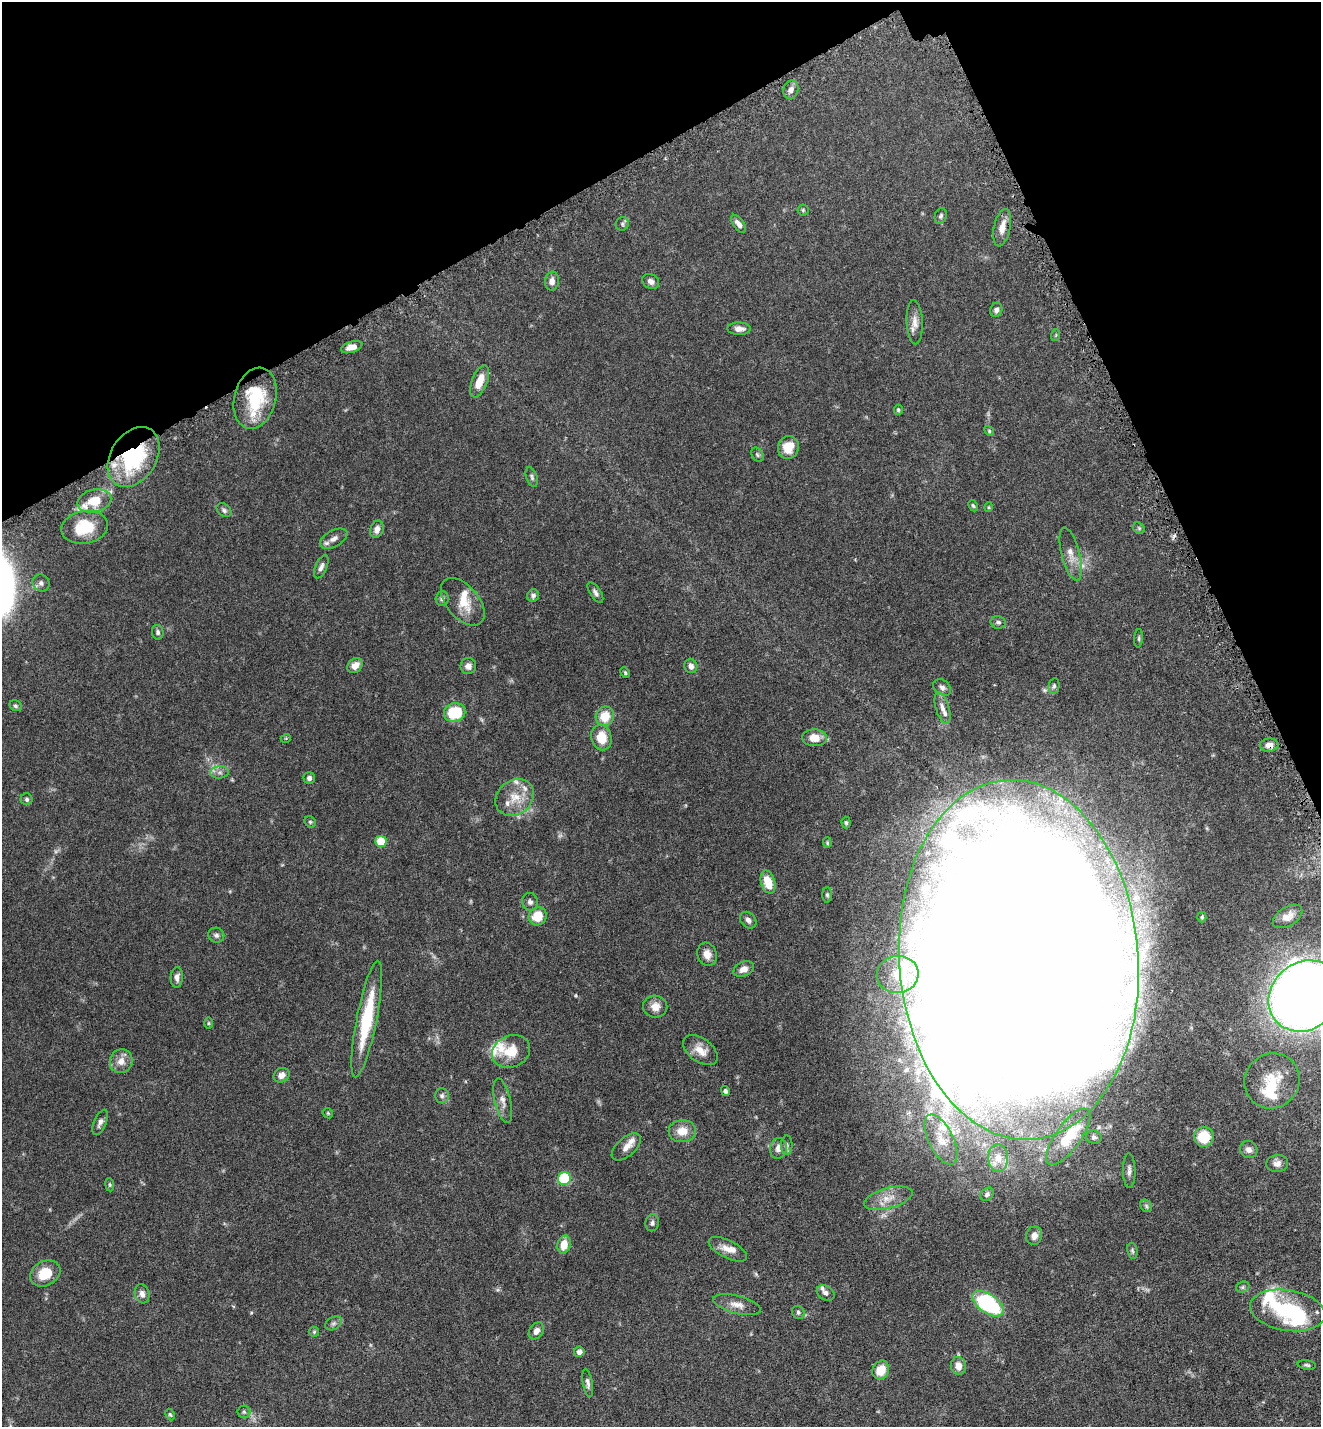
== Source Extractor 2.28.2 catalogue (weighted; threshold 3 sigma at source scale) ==
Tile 3 of 4 x 4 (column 3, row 1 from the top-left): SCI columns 2834-4152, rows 4339-5763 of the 5808 x 5823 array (HDU 1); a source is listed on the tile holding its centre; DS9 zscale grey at full resolution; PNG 1323 x 1429 px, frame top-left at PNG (2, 2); each listed source drawn as its Kron ellipse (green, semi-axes under 4 px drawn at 4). Shown black and unused: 21% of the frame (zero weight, under 5 of 9 exposures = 4% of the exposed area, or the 3 px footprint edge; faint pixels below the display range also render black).
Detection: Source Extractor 2.28.2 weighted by HDU 2 'WHT'; one run over the whole footprint, this tile lists its part. Background 0.0708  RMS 0.0023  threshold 0.00954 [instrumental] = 3 sigma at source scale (4.09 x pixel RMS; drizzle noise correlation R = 1.36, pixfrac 0.8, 0.05/0.05 arcsec/px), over >= 5 px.
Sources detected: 157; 4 too faint to see at this stretch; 7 inside a brighter object's white glare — neither listed nor drawn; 18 inside a brighter listed object's ellipse — not listed separately; the other 128 listed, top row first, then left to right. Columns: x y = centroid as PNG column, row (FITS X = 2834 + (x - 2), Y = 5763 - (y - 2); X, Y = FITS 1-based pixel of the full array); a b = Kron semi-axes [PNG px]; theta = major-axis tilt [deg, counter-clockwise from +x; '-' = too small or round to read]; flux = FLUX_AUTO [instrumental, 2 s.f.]
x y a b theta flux
791 90 9 7 69 1
803 210 5 5 - 0.29
941 216 8 6 71 0.46
622 224 7 6 - 0.42
738 224 10 5 -54 0.96
1002 228 19 8 78 2.2
552 281 9 7 80 1.2
651 281 9 7 -33 0.85
996 310 7 6 - 0.66
915 322 22 8 -87 1.7
739 329 12 6 -1 1.2
1056 335 6 3 72 0.2
352 347 11 5 16 1.5
480 381 17 7 69 3
255 398 31 21 75 10
898 410 5 4 - 0.29
989 431 5 4 - 0.25
788 447 11 10 - 3.5
757 455 8 5 -56 0.38
134 457 32 22 57 19
532 477 10 5 -71 0.51
94 501 17 11 14 4.3
973 506 6 4 -62 0.27
989 507 5 3 - 0.16
224 510 8 6 -39 0.51
85 527 23 16 10 6.9
1139 528 6 5 - 0.3
377 529 9 6 69 1.2
334 539 15 8 29 1.3
1071 554 27 9 -76 2.3
321 567 12 6 66 0.83
41 583 9 8 - 0.74
595 593 11 5 -56 0.69
533 595 6 6 - 0.51
442 599 7 6 - 0.53
463 602 28 16 -50 3.9
998 622 7 6 - 0.48
158 632 7 6 - 0.5
1139 638 9 3 86 0.32
355 666 8 6 44 1.7
468 666 8 7 - 1
691 666 7 6 - 0.98
625 673 6 4 -63 0.29
1054 686 8 5 80 0.45
942 687 10 7 -37 0.74
16 706 6 5 - 0.34
943 708 17 7 -74 1.3
455 712 11 9 17 8.6
605 716 10 9 - 4.1
601 737 13 10 -77 4.1
286 738 5 3 - 0.16
815 738 12 8 -2 2.7
1269 745 9 6 5 1.3
220 772 9 6 6 0.74
309 778 6 6 - 0.57
515 797 20 17 40 4.3
27 799 6 6 - 0.37
310 822 6 5 - 0.32
846 823 6 4 -88 0.32
381 841 6 5 - 4.5
827 843 5 4 - 0.24
768 882 12 7 -73 4.1
827 895 7 5 -89 0.37
530 902 9 8 - 0.73
538 916 9 8 - 4.3
1288 916 16 9 32 1.7
1202 917 5 4 - 0.31
748 920 9 7 -46 0.78
216 935 8 7 - 0.65
707 954 12 9 -73 1.6
1019 960 180 119 -86 2200
743 969 10 7 24 1.3
898 974 21 18 8 6
177 977 10 6 89 0.85
1305 996 38 33 40 290
655 1007 12 11 - 1.8
367 1019 59 10 79 12
209 1023 6 4 89 0.24
700 1050 19 11 -36 2.5
511 1051 19 15 24 4.1
121 1061 12 11 - 1.9
282 1075 8 7 - 1.3
1272 1081 28 27 - 7.2
725 1091 5 4 - 0.49
442 1096 7 7 - 0.56
503 1101 23 8 -77 1.5
328 1113 5 4 - 0.23
100 1122 13 6 68 0.86
682 1131 14 11 4 3
1068 1137 33 12 54 5.5
1094 1137 8 6 -14 0.59
1204 1137 10 9 - 5.3
941 1139 27 12 -64 3.9
787 1145 9 5 90 0.51
626 1147 18 9 42 1.5
778 1148 10 8 78 1.3
1249 1150 9 8 - 0.93
998 1158 13 10 -87 1.7
1277 1164 11 8 8 1.1
1129 1171 17 6 -89 0.95
564 1179 6 6 - 12
110 1185 7 4 -84 0.28
987 1194 7 6 - 0.53
888 1198 25 10 15 3
1146 1206 7 5 -49 0.39
652 1223 8 6 78 0.61
1034 1236 9 8 - 1.4
564 1245 9 6 77 2.7
728 1249 21 9 -27 2
1132 1251 8 5 -79 0.39
45 1273 16 12 29 4.4
1243 1287 7 5 23 0.37
826 1293 9 7 -32 0.67
142 1294 10 7 -75 1
988 1304 18 9 -34 26
737 1305 24 9 -14 1.9
1288 1310 38 20 -9 17
798 1312 7 6 - 0.44
334 1323 9 6 30 0.61
536 1331 9 7 56 1.1
314 1332 5 5 - 0.25
579 1352 5 5 - 0.98
1307 1365 9 4 -7 0.41
958 1366 9 7 -83 1.7
881 1370 10 8 61 3.3
588 1383 14 5 -81 0.74
244 1412 6 6 - 0.43
170 1414 6 4 -62 0.29
Overlapping masked pixels (flux is a lower limit): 3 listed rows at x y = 134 457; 1269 745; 1019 960
Isophote crosses this tile's border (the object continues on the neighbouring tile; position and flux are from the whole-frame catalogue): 1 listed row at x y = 1305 996